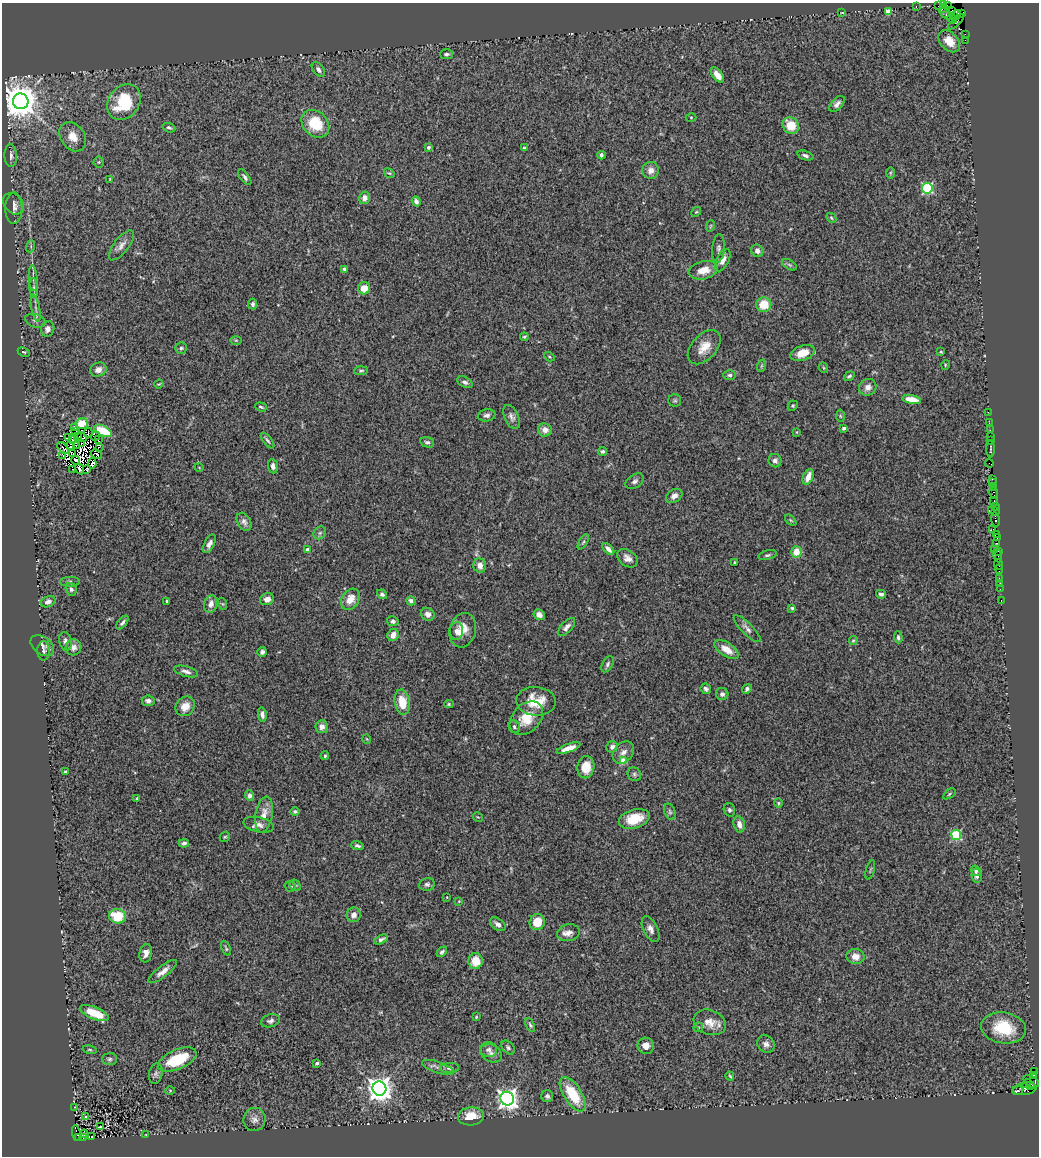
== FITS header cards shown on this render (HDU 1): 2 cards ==
NAXIS1  =                 1037
NAXIS2  =                 1154

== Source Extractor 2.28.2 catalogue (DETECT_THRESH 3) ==
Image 1037 x 1154 px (HDU 1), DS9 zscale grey, 1 PNG px = 1 image px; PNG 1041 x 1158 px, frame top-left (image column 1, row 1154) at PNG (2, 3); each listed source drawn as its Kron ellipse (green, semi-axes under 4 px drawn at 4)
Background 0.678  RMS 0.053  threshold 0.159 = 3 sigma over >= 5 px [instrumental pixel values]
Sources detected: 309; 13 with non-positive FLUX_AUTO (blend fragments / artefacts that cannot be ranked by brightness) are neither listed nor drawn; the other 296 listed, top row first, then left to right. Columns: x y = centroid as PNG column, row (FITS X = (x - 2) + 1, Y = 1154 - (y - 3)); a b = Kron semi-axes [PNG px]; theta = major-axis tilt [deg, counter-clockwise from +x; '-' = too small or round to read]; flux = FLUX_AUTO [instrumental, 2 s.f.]
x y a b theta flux
943 4 4 2 - 8.7
947 5 2 2 - 3.1
938 6 3 2 - 45
916 7 3 2 - 34
944 9 4 3 - 79
951 11 3 2 - 17
888 12 4 4 - 53
842 13 3 2 - 2.2
961 13 3 3 - 67
946 14 7 2 -38 32
955 15 6 4 49 580
952 19 5 2 - 360
956 22 10 3 43 140
965 34 4 2 - 44
965 40 2 2 - 4.3
949 41 13 8 -46 50
446 54 6 5 - 8.1
318 70 8 5 -53 13
717 75 9 5 -54 33
21 101 8 7 - 8800
124 102 19 15 54 170
837 104 10 5 47 14
691 117 5 3 - 3.3
315 124 15 12 -46 130
791 125 9 7 -50 73
169 128 6 4 -18 6.9
73 137 16 12 -53 47
428 147 4 4 - 11
524 148 3 3 - 10
601 155 4 3 - 7.8
11 156 11 6 -88 19
805 156 8 4 -19 11
99 162 5 5 - 4.8
651 170 8 8 - 22
389 173 6 4 -38 4.9
890 173 6 3 90 4.2
245 177 9 4 -53 8.4
110 179 3 2 - 2.5
927 188 5 5 - 380
365 198 6 5 - 20
416 201 5 4 - 10
13 204 12 9 -48 18
14 208 15 8 89 21
696 212 5 4 - 4.3
831 218 5 4 - 4.7
710 226 6 3 70 3.3
121 245 18 7 52 23
31 246 6 4 73 5.4
718 248 14 6 85 12
757 251 6 5 - 17
723 260 12 6 61 25
790 265 8 4 -31 6.4
344 269 4 4 - 8.9
703 270 15 9 13 45
33 278 13 4 -85 11
34 288 10 4 -85 9.7
364 288 6 6 - 39
253 304 5 4 - 8.4
764 305 7 7 - 82
36 308 14 3 -78 13
35 321 10 6 -16 13
48 329 8 6 76 16
524 337 4 3 - 4.4
236 340 5 3 - 3.4
704 347 20 12 47 51
181 348 6 5 - 7.6
24 352 6 4 -25 4.5
941 352 4 3 - 3.2
803 353 13 7 20 51
550 357 5 3 - 3.5
945 365 5 3 - 3.1
761 366 6 4 71 4.5
824 368 5 3 - 3.3
98 370 8 7 - 24
361 371 7 3 4 5.2
730 375 6 5 - 7.1
849 376 6 3 36 5.7
465 382 8 5 -25 9.6
159 384 5 3 - 3.6
868 387 9 8 - 24
912 399 9 4 -10 49
675 400 6 6 - 6.6
793 406 5 4 - 4.7
261 407 6 3 -19 5
988 412 2 2 - 17
487 415 9 6 11 12
840 416 6 4 -88 4.7
511 417 13 7 -65 15
989 423 2 2 - 15
82 424 6 5 - 49
75 428 2 2 - 1.4
844 428 4 3 - 7.3
545 430 7 6 - 25
990 430 2 2 - 19
103 431 10 5 -27 96
76 432 4 2 - 3.4
797 432 3 2 - 2.3
88 433 5 2 - 2.6
77 436 3 2 - 3.8
96 436 5 2 - 3.6
990 436 2 2 - 26
82 437 5 3 - 9.8
69 438 3 2 - 6.7
73 440 3 2 - 4.1
98 440 2 2 - 3.5
267 440 9 3 -52 6.9
990 440 3 2 - 25
427 442 7 5 -14 9.1
81 443 3 2 - 4.4
77 445 3 2 - 2.1
71 446 4 3 - 1.5
99 447 2 2 - 0.24
63 448 7 2 -47 2.1
991 449 8 3 90 120
603 451 4 4 - 7.2
73 454 3 2 - 2.5
97 454 6 2 -31 3.3
63 455 3 2 - 5.3
75 460 4 3 - 1
775 461 7 6 - 15
92 463 5 2 - 11
989 463 4 2 - 30
273 466 7 5 -83 17
199 467 4 3 - 2.5
73 469 3 2 - 4.6
80 469 5 2 - 4
87 469 3 3 - 6.1
808 477 8 5 68 39
992 479 4 2 - 30
635 481 10 6 36 12
993 483 3 2 - 58
993 487 2 2 - 2.7
994 493 6 3 -80 47
674 496 9 6 30 18
994 502 4 2 - 110
995 506 3 2 - 21
992 510 4 2 - 5.5
995 512 4 2 - 22
995 519 7 3 -83 180
791 520 7 4 -45 4.6
244 522 10 6 -60 14
993 529 2 2 - 34
320 533 7 5 45 8.4
996 534 4 2 - 46
997 538 3 2 - 86
583 542 8 3 59 6.7
997 543 3 2 - 52
209 544 10 5 64 14
307 549 3 3 - 14
608 549 7 4 -43 18
995 549 2 2 - 38
998 551 2 2 - 28
796 552 6 5 - 53
768 555 9 4 13 7.8
998 556 7 3 -72 110
627 558 11 8 -37 21
734 562 3 2 - 2.4
999 565 5 2 - 45
480 566 7 6 - 24
999 569 4 2 - 29
999 578 3 3 - 120
70 582 10 5 1 8
1000 583 3 2 - 8.3
71 589 6 5 - 9.7
1000 589 2 2 - 17
382 594 5 4 - 9.4
881 594 5 4 - 9.2
267 599 7 6 - 22
350 599 11 8 58 44
1001 600 3 2 - 7.4
167 601 3 3 - 5.2
411 601 4 4 - 10
48 602 7 5 24 12
211 604 9 6 74 19
223 604 6 4 -71 4.2
792 608 4 4 - 5.2
428 614 7 6 - 15
539 615 6 5 - 17
393 621 6 5 - 7.7
122 622 8 4 50 10
567 627 11 5 47 15
747 629 18 5 -45 16
463 630 17 13 74 56
457 631 9 6 85 16
393 635 6 5 - 29
898 637 6 4 -87 8.3
853 640 5 4 - 3.8
65 641 9 6 -77 15
42 646 13 8 -37 16
73 647 8 7 - 19
727 649 14 6 -34 42
44 651 9 6 90 12
262 652 5 4 - 14
608 664 9 5 60 8.7
186 671 12 5 -16 15
706 689 5 5 - 9.1
747 689 5 4 - 8.1
722 694 6 6 - 10
148 701 6 5 - 15
536 701 20 14 -3 92
402 702 12 7 -80 73
449 704 4 4 - 4.6
185 706 10 9 - 39
262 714 7 4 -83 14
526 718 19 13 45 77
322 727 6 6 - 22
514 727 6 5 - 7.6
367 739 5 3 - 2.6
612 747 6 5 - 13
569 748 12 4 19 29
623 752 12 9 49 22
325 756 4 3 - 4.3
623 761 4 4 - 82
586 767 11 8 81 59
65 772 3 3 - 4.7
634 774 7 6 - 8.2
949 794 7 3 37 4.4
249 796 5 4 - 13
137 798 4 3 - 3.2
778 803 4 4 - 4
729 810 7 5 -72 7.5
295 811 5 4 - 6.6
670 812 8 5 -72 7.9
264 814 18 8 81 40
478 817 5 3 - 3.5
634 819 16 9 17 89
739 824 8 5 -76 24
259 825 15 7 -12 22
956 835 5 5 - 270
225 837 5 4 - 4.8
184 843 5 4 - 9.9
357 846 6 4 -17 8.2
870 870 10 2 75 4.4
976 871 5 4 - 6.5
977 876 7 5 -80 9.9
427 884 8 6 10 10
295 885 6 5 - 6.4
290 887 6 4 -33 6.4
447 897 3 2 - 1.9
459 901 3 2 - 2.3
354 915 7 7 - 21
118 916 8 7 - 100
537 922 8 7 - 67
498 924 9 5 -36 18
651 929 14 7 -64 20
568 933 11 8 13 22
381 939 7 4 27 11
226 948 8 4 -66 5.3
442 952 6 4 45 8.1
146 953 9 6 80 23
856 957 9 7 -10 29
476 961 8 7 - 62
163 971 17 5 38 24
94 1013 15 6 -22 94
476 1017 4 3 - 3.4
270 1021 9 6 15 12
710 1022 17 12 -20 42
530 1025 7 4 -65 6.3
698 1027 5 4 - 5.6
1004 1028 22 15 -9 130
766 1044 9 8 - 16
646 1046 8 8 - 27
508 1047 8 5 -47 7.8
489 1049 8 7 - 12
90 1050 7 4 -13 5.4
491 1053 11 8 -28 16
110 1059 7 6 - 9.1
177 1060 20 10 23 160
317 1063 3 3 - 6.4
438 1067 16 5 -18 15
450 1068 9 5 5 9.8
1034 1072 3 3 - 77
156 1074 10 6 77 11
1033 1075 3 3 - 13
730 1076 4 3 - 4.1
1031 1081 8 5 -34 300
1027 1083 5 2 - 54
1030 1086 4 3 - 75
379 1088 7 7 - 3600
1025 1089 12 6 9 220
170 1090 5 3 - 3
1018 1091 5 3 - 64
573 1094 19 9 -58 140
547 1096 6 6 - 10
507 1099 7 6 - 2000
74 1108 3 2 - 2.4
471 1116 13 9 4 59
85 1117 3 3 - 4.7
254 1119 12 11 - 22
100 1127 3 2 - 3.2
76 1133 8 4 -85 780
84 1134 4 2 - 2.1
146 1134 3 2 - 2
92 1137 3 2 - 3.8
79 1138 3 2 - 190
83 1138 3 2 - 4.8
At the frame edge (FLAGS 8, measured only in part): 1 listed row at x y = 943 4
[13 non-positive-flux detections neither listed nor drawn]